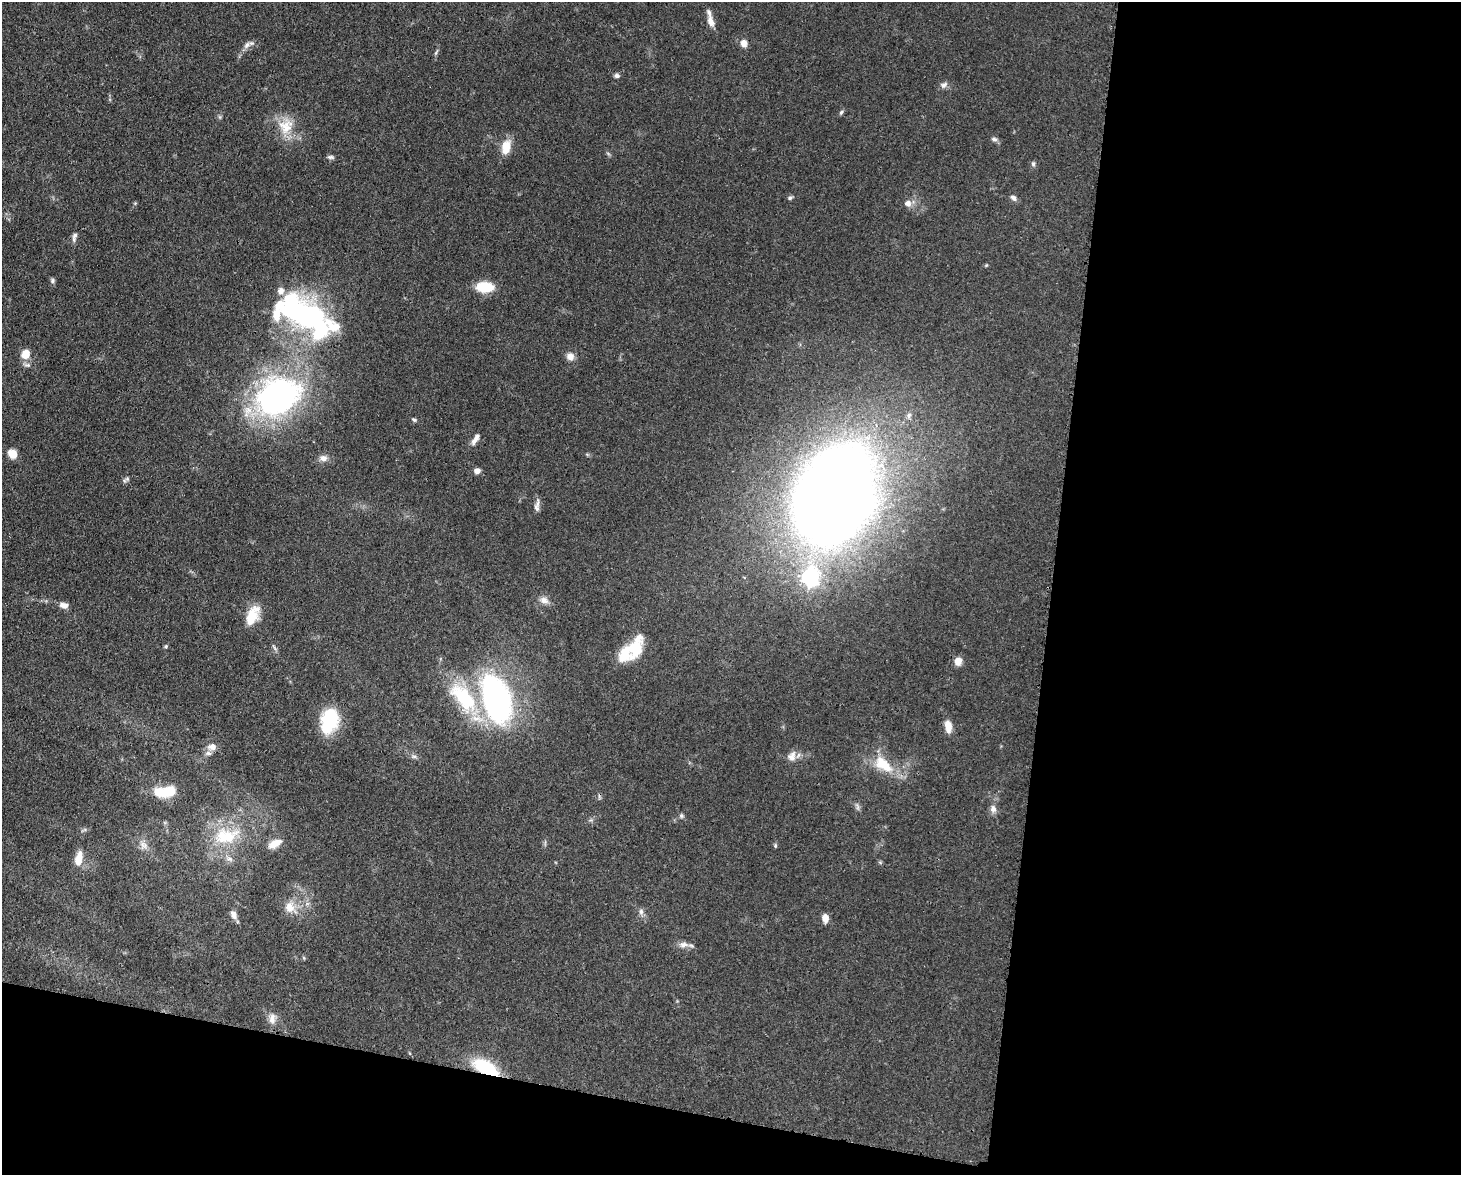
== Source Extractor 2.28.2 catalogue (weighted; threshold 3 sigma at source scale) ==
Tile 12 of 3 x 4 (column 3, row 4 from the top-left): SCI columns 3223-4681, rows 76-1248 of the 4864 x 4844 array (HDU 1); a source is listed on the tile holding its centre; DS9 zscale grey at full resolution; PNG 1463 x 1177 px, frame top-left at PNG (2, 2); no overlay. Shown black and unused: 34% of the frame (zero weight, under 3 of 4 exposures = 9% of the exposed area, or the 3 px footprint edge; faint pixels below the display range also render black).
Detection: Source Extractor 2.28.2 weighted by HDU 2 'WHT'; one run over the whole footprint, this tile lists its part. Background 0.0931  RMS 0.0046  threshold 0.0207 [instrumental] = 3 sigma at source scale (4.5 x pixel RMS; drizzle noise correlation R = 1.50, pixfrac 1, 0.05/0.05 arcsec/px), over >= 5 px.
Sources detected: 76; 1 inside a brighter object's white glare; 1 cosmic-ray / hot-pixel residue — not listed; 8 inside a brighter listed object's ellipse — not listed separately; the other 66 listed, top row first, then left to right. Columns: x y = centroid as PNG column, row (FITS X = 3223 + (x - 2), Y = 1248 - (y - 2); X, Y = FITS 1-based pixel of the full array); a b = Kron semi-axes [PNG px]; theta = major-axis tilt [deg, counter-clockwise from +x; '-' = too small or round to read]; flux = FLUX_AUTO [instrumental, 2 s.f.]
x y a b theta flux
711 21 15 8 -75 3.6
744 43 9 7 -77 3
247 45 12 6 42 2.3
436 53 8 4 57 0.8
617 76 6 5 - 1.2
944 85 11 8 23 1.9
841 112 7 5 67 0.81
286 126 24 20 59 12
994 139 9 6 -22 1.3
506 147 16 10 77 8.2
331 157 10 5 -8 1.1
1033 164 7 5 77 0.98
790 198 6 5 - 0.96
1013 198 9 6 -39 1.6
908 203 7 7 - 2.7
74 236 12 5 76 1.8
52 281 7 6 - 0.98
485 287 15 9 -4 15
304 315 62 28 -36 110
25 354 11 9 59 6
570 356 11 10 - 2.8
278 396 48 36 24 130
909 415 8 7 - 1.7
414 420 7 4 -30 0.8
474 441 12 7 57 2.1
12 454 11 9 -51 4.6
323 458 10 8 -6 2.4
477 471 7 6 - 2.3
126 479 11 5 34 1.1
834 495 74 51 66 810
537 505 17 6 83 2.1
810 577 7 7 - 150
544 600 13 9 -23 3.1
63 605 10 7 -17 2.8
251 618 20 14 65 9.5
166 646 6 4 -71 0.63
274 647 12 3 -57 0.96
635 648 32 15 71 15
958 661 8 7 - 4.3
463 697 50 23 -51 36
496 698 46 24 -73 120
329 721 27 18 75 24
948 726 15 8 -83 4.6
212 747 10 9 - 3.5
414 756 7 4 0 0.98
792 756 15 11 67 3.6
883 764 33 17 -39 15
168 791 16 10 14 12
858 807 11 4 -79 1.1
993 809 11 8 -79 2.3
681 816 6 5 - 0.93
226 836 39 23 9 24
275 844 16 8 29 5.3
144 845 12 10 -43 3.2
775 846 6 4 -72 0.62
78 859 17 7 78 6.6
229 859 10 6 -7 2
880 862 6 4 -19 0.58
290 907 16 13 -50 6.6
641 912 10 6 -89 1.6
234 915 11 7 -64 2.7
825 918 7 6 - 4.4
683 945 13 8 1 3
304 958 6 3 -71 0.49
272 1019 14 9 89 3.4
485 1067 27 12 -27 25
Overlapping masked pixels (flux is a lower limit): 1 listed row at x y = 485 1067